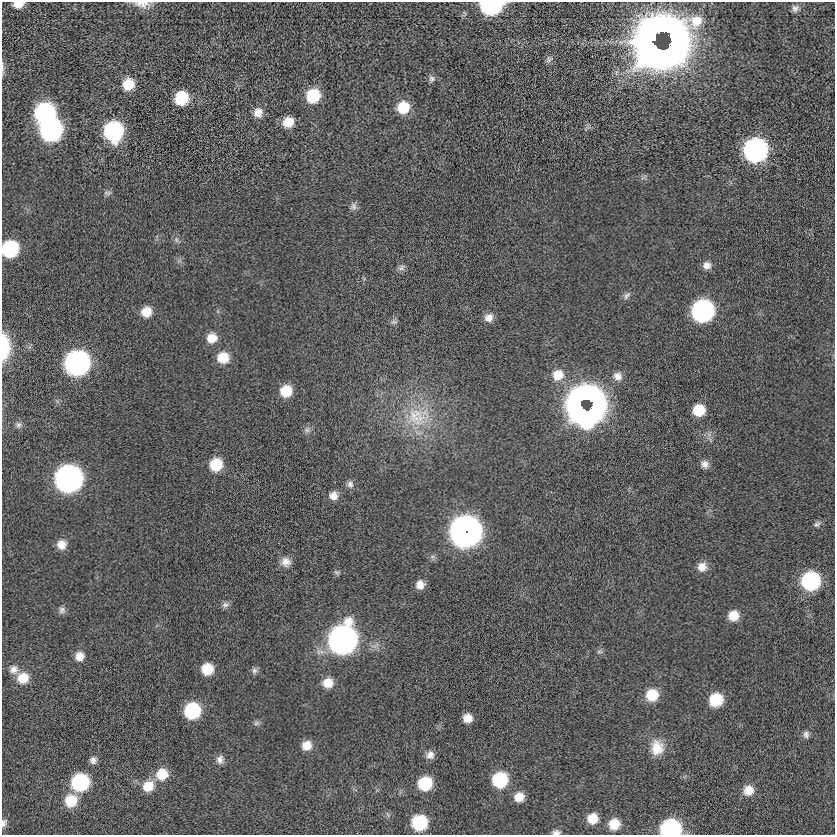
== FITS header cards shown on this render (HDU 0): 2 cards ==
NAXIS1  =                  833
NAXIS2  =                  833

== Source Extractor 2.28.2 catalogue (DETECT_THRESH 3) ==
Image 833 x 833 px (HDU 0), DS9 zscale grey, 1 PNG px = 1 image px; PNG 837 x 837 px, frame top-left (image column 1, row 833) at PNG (2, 2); no overlay
Background -0.0873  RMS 4.9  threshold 14.6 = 3 sigma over >= 5 px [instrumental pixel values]
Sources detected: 95; all 95 listed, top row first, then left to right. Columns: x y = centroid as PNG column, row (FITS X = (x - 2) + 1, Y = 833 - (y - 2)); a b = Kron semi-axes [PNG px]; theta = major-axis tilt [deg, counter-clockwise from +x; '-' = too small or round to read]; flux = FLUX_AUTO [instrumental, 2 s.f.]
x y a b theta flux
18 4 10 6 6 3800
142 4 22 9 -5 3000
491 5 12 8 2 100000
795 8 10 8 83 1400
670 37 13 4 -69 75000
654 38 37 15 66 290000
670 44 34 13 58 230000
657 48 33 11 -27 270000
549 59 9 7 -80 990
3 67 19 3 -87 950
432 79 9 8 - 1100
128 84 11 10 - 7400
313 96 12 11 - 15000
181 98 10 10 - 15000
403 107 11 11 - 9200
258 112 11 10 - 3000
45 113 12 12 - 85000
288 122 10 9 - 5300
51 130 12 12 - 130000
113 131 12 12 - 65000
755 150 12 12 - 170000
108 193 8 6 37 810
353 206 10 8 -89 1300
176 240 8 6 -69 910
10 249 11 11 - 34000
707 265 10 9 - 2100
401 268 11 7 33 1100
627 296 12 6 53 1200
702 311 13 12 - 110000
146 312 11 10 - 5100
489 318 11 9 34 2300
394 322 10 6 0 860
212 338 12 11 - 4500
4 347 23 8 -89 14000
223 358 12 12 - 6600
77 363 13 12 - 200000
558 375 14 13 - 5300
618 376 11 10 - 2400
286 391 10 10 - 7900
587 399 20 9 -12 190000
581 406 23 13 -65 220000
592 407 21 8 69 140000
699 410 11 10 - 8100
416 417 32 28 -35 18000
18 424 8 7 - 1000
307 430 7 7 - 970
216 464 11 11 - 10000
705 464 10 9 - 1900
69 478 13 13 - 290000
350 484 10 8 -69 1300
333 496 10 10 - 2500
817 524 10 7 29 960
465 531 14 14 - 560000
61 544 10 10 - 3400
286 562 12 11 - 2600
702 567 12 11 - 3100
336 572 9 5 -26 650
810 581 12 11 - 50000
420 585 9 9 - 2700
225 605 10 8 16 1200
62 610 9 9 - 1300
733 616 11 10 - 5000
342 639 14 13 - 360000
599 652 8 4 -8 580
79 656 10 10 - 3200
207 669 10 10 - 7200
14 670 12 11 - 2600
254 671 9 7 84 1000
23 678 13 12 - 6300
328 683 11 10 - 4600
652 695 12 11 - 8700
716 700 11 10 - 13000
192 711 11 11 - 28000
468 718 8 8 - 3300
256 723 8 6 2 860
806 734 10 8 84 1300
307 745 10 10 - 4000
657 747 20 16 -86 6300
430 755 10 9 - 2000
220 759 11 9 79 1800
93 760 8 8 - 1500
162 774 13 13 - 6600
500 780 12 11 - 22000
80 782 12 11 - 40000
425 783 11 10 - 15000
148 786 14 12 38 5900
748 790 12 11 - 4200
519 797 10 9 - 3900
71 801 13 12 - 8600
593 818 11 10 - 5100
4 823 11 6 74 1300
419 823 11 11 - 22000
614 824 11 10 - 5900
670 829 12 10 7 77000
556 832 10 5 2 1200
At the frame edge (FLAGS 8, measured only in part): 9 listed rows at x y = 18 4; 142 4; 491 5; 3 67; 10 249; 4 347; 4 823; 670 829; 556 832